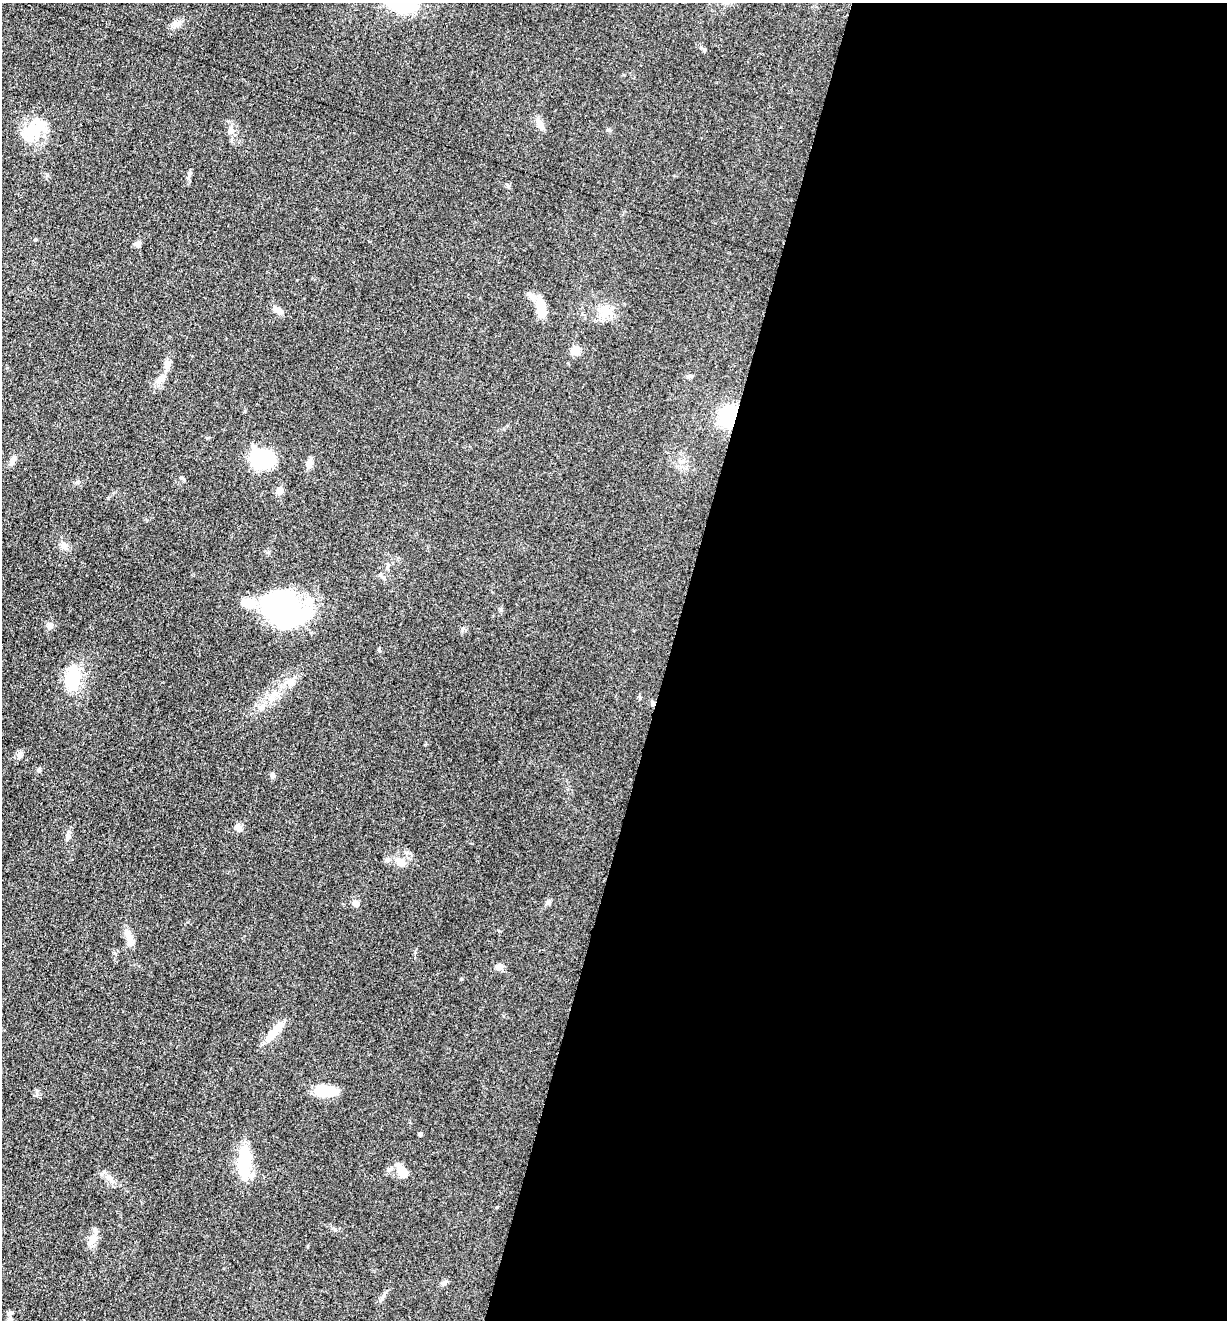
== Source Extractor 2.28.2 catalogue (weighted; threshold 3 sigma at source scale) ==
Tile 12 of 4 x 4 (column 4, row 3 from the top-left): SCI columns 3940-5164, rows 1330-2647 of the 5305 x 5292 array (HDU 1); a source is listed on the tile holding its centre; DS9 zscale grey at full resolution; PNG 1229 x 1322 px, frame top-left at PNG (2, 3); no overlay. Shown black and unused: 46% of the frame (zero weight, under 3 of 5 exposures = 1% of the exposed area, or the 3 px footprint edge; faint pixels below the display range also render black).
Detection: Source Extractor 2.28.2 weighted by HDU 2 'WHT'; one run over the whole footprint, this tile lists its part. Background 0.0512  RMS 0.0057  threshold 0.0255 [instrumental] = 3 sigma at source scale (4.5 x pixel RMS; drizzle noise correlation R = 1.50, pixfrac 1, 0.05/0.05 arcsec/px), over >= 5 px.
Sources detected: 53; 1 inside a brighter object's white glare — not listed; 4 inside a brighter listed object's ellipse — not listed separately; the other 48 listed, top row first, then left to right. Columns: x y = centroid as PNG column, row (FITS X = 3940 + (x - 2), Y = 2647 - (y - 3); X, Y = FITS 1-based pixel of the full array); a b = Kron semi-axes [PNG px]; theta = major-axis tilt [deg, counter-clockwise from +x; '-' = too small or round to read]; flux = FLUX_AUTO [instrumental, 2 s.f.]
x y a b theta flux
176 24 14 8 28 3.4
704 50 6 5 - 0.96
37 123 40 20 -86 16
540 124 17 6 -58 3.4
231 130 10 7 -63 2.7
35 240 5 3 - 0.52
137 244 8 6 17 1.9
541 308 21 10 -78 11
278 310 16 7 -32 3.1
606 311 11 6 -69 3.8
575 351 8 7 - 8.4
167 364 12 8 76 3.2
689 376 8 4 0 1.1
161 379 16 8 48 4.5
730 416 18 14 76 32
262 459 23 19 5 32
12 461 15 6 70 2.5
309 464 9 7 77 4.2
182 478 5 5 - 0.83
279 491 8 7 - 3.5
64 546 9 6 -82 2.1
387 568 5 5 - 0.96
281 608 40 30 -36 130
50 626 8 7 - 2.7
379 650 5 5 - 0.79
73 679 34 18 84 22
291 683 11 9 -60 3.6
653 703 5 5 - 0.92
262 706 10 6 34 2.4
19 755 9 7 72 2.1
39 770 6 5 - 0.93
272 775 7 6 - 1.2
238 828 9 7 24 2.1
68 836 11 6 -88 2.3
387 860 7 7 - 1.7
400 862 14 9 -32 4.1
356 903 10 7 -29 2.5
548 903 7 4 19 0.98
128 935 20 9 -71 5.3
500 967 9 8 - 2.9
274 1032 36 8 50 9.2
327 1091 25 10 -3 16
420 1134 4 4 - 0.84
244 1162 32 12 88 29
402 1170 17 8 -58 8.7
110 1179 13 6 -50 3
92 1241 18 9 51 4.9
445 1283 7 5 22 1.3
Overlapping masked pixels (flux is a lower limit): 2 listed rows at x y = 730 416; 653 703
Unlisted compact peaks at least as high as the median listed source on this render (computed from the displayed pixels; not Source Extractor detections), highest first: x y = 461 979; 188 178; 640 698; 335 1230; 463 628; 47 175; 245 411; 609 130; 37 1094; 499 931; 508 186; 207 438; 384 1295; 501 610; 268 552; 77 482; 568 363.